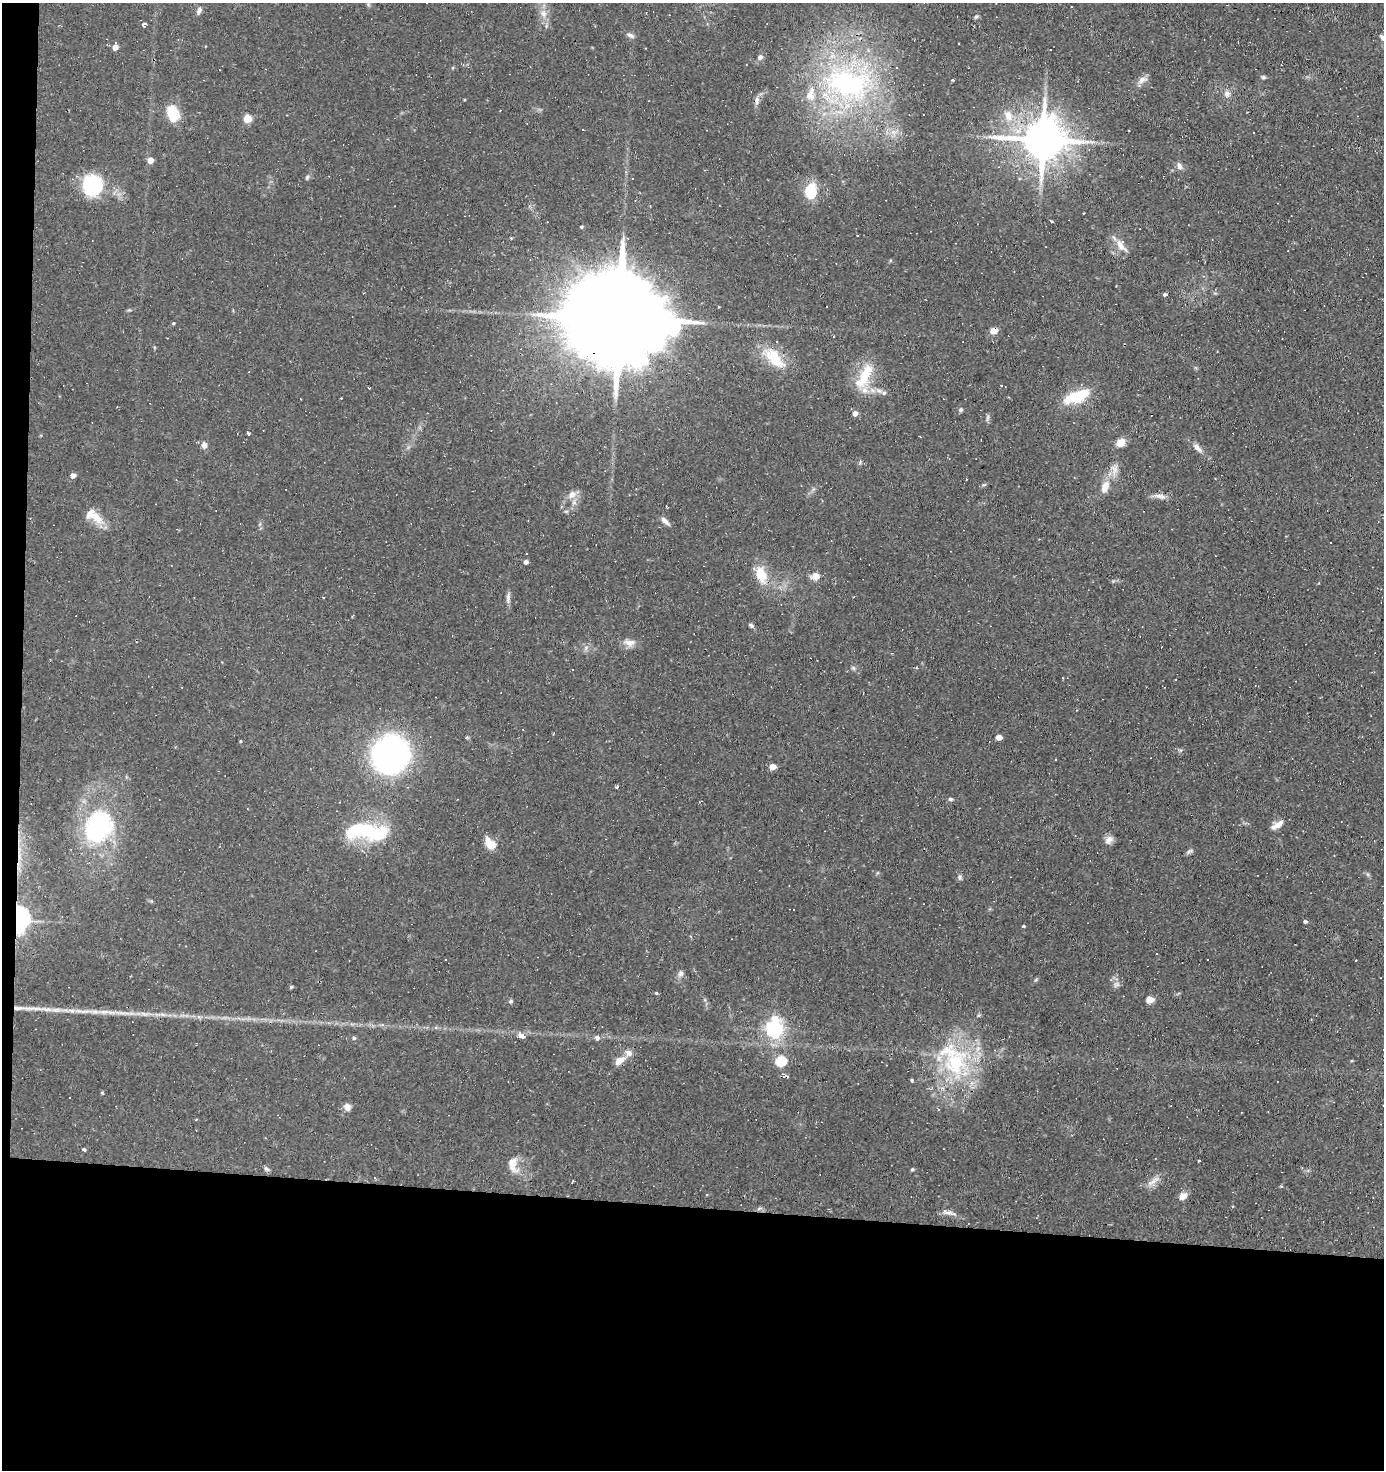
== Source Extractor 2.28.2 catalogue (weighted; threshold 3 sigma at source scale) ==
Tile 7 of 3 x 3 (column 1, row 3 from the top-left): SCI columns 102-1483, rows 1-1468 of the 4431 x 4403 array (HDU 1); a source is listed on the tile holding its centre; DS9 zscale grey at full resolution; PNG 1386 x 1472 px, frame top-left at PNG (2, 3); no overlay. Shown black and unused: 19% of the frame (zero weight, under 2 of 3 exposures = <1% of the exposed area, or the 3 px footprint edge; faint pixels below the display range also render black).
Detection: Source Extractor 2.28.2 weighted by HDU 2 'WHT'; one run over the whole footprint, this tile lists its part. Background 0.154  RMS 0.0067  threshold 0.03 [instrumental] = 3 sigma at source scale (4.5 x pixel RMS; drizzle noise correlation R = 1.50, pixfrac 1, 0.05/0.05 arcsec/px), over >= 5 px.
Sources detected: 128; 10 cosmic-ray / hot-pixel residue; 1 long thin detection or spike segment (spike, bleed or trail) — not listed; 8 inside a brighter listed object's ellipse — not listed separately; the other 109 listed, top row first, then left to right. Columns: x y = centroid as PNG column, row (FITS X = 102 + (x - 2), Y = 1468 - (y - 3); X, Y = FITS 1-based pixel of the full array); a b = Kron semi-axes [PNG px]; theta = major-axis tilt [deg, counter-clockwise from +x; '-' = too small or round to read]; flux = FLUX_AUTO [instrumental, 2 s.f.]
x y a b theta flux
199 10 8 6 74 2.6
543 14 11 9 -57 4.8
976 17 6 4 28 0.99
144 24 4 3 - 2.7
630 35 10 5 -26 2.5
1383 38 8 5 -36 3
115 47 5 5 - 5.1
760 57 7 7 - 2.2
1263 77 6 5 - 1.1
953 80 3 2 - 0.84
1142 80 15 8 27 3.9
848 83 73 47 -12 160
1227 94 9 8 - 3.2
756 100 11 6 75 3.1
1008 115 17 12 -68 10
172 117 17 15 31 11
247 118 5 5 - 20
1042 139 15 11 -3 2800
150 160 5 5 - 7
1179 166 9 6 -76 2.8
307 177 7 5 69 1.2
92 185 22 22 - 43
810 191 13 10 85 25
1052 221 4 2 - 0.89
581 227 4 4 - 0.86
1121 246 22 8 -50 6.4
1165 294 4 4 - 1.4
620 318 79 19 -5 26000
174 323 4 3 - 0.78
994 331 8 6 20 5.3
774 358 37 16 -45 23
249 372 3 2 - 0.59
864 376 40 14 61 21
1001 385 3 3 - 0.72
369 388 2 2 - 0.64
884 393 6 5 - 1.4
1077 397 32 13 21 25
961 410 6 6 - 1.3
855 413 5 5 - 3.9
987 418 11 4 84 1.5
248 433 4 3 - 2.2
1120 443 10 8 34 6.9
204 445 9 7 -83 3.3
1197 448 14 6 -44 4.1
1114 469 18 9 90 5.8
73 475 4 4 - 5.2
984 485 6 4 3 0.89
1105 486 16 10 67 7.9
572 495 13 9 53 5.3
1158 496 13 6 -12 3.6
94 516 29 11 -42 11
665 521 14 6 -43 3
1331 542 3 3 - 9
526 562 5 4 - 2.2
761 575 20 12 -71 16
816 576 10 8 2 5.7
508 598 16 5 87 2.9
751 625 7 6 - 1.4
629 642 17 8 -4 5.3
586 647 6 4 19 1.4
853 668 6 5 - 1.2
999 737 5 4 - 6.2
390 754 26 24 61 270
772 767 5 4 - 8.7
617 787 4 3 - 1.1
950 799 6 4 -4 1.4
1279 824 16 8 39 5.3
98 827 36 29 60 92
367 831 56 19 -4 54
1109 840 13 9 48 3.7
490 844 11 7 -51 14
1189 851 11 4 35 1.6
960 877 7 6 - 1.7
18 920 10 7 83 300
1305 921 4 3 - 1.6
1024 926 4 3 - 0.82
1157 953 3 3 - 2.4
1356 960 2 2 - 0.61
681 974 8 7 - 2.4
1036 980 6 4 45 0.91
1116 984 9 6 0 2.1
291 987 4 4 - 1.2
656 993 4 4 - 0.81
1150 1000 5 4 - 15
511 1001 6 5 - 1.3
95 1012 12 5 -5 3.5
124 1013 29 3 -3 7.1
382 1025 6 5 - 1.2
436 1028 5 5 - 1.2
774 1029 7 7 - 240
522 1036 4 3 - 20
354 1038 5 4 - 1.1
597 1038 6 5 - 3.6
620 1060 13 7 37 6.6
781 1061 6 5 - 44
955 1063 46 36 72 77
912 1080 4 4 - 0.98
102 1093 4 3 - 0.9
347 1107 9 8 - 3.2
938 1109 4 3 - 0.67
84 1149 4 3 - 2.4
1199 1161 3 3 - 2.4
513 1165 24 13 -79 9.3
266 1169 8 5 -39 1.5
912 1169 5 4 - 0.8
1153 1181 23 6 38 4.9
1281 1186 3 3 - 0.92
1183 1196 10 7 38 4.8
953 1214 17 3 -5 2.7
Overlapping masked pixels (flux is a lower limit): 4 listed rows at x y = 1042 139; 620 318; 994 331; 18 920
Isophote crosses this tile's border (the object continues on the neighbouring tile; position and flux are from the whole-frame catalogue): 1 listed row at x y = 1383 38